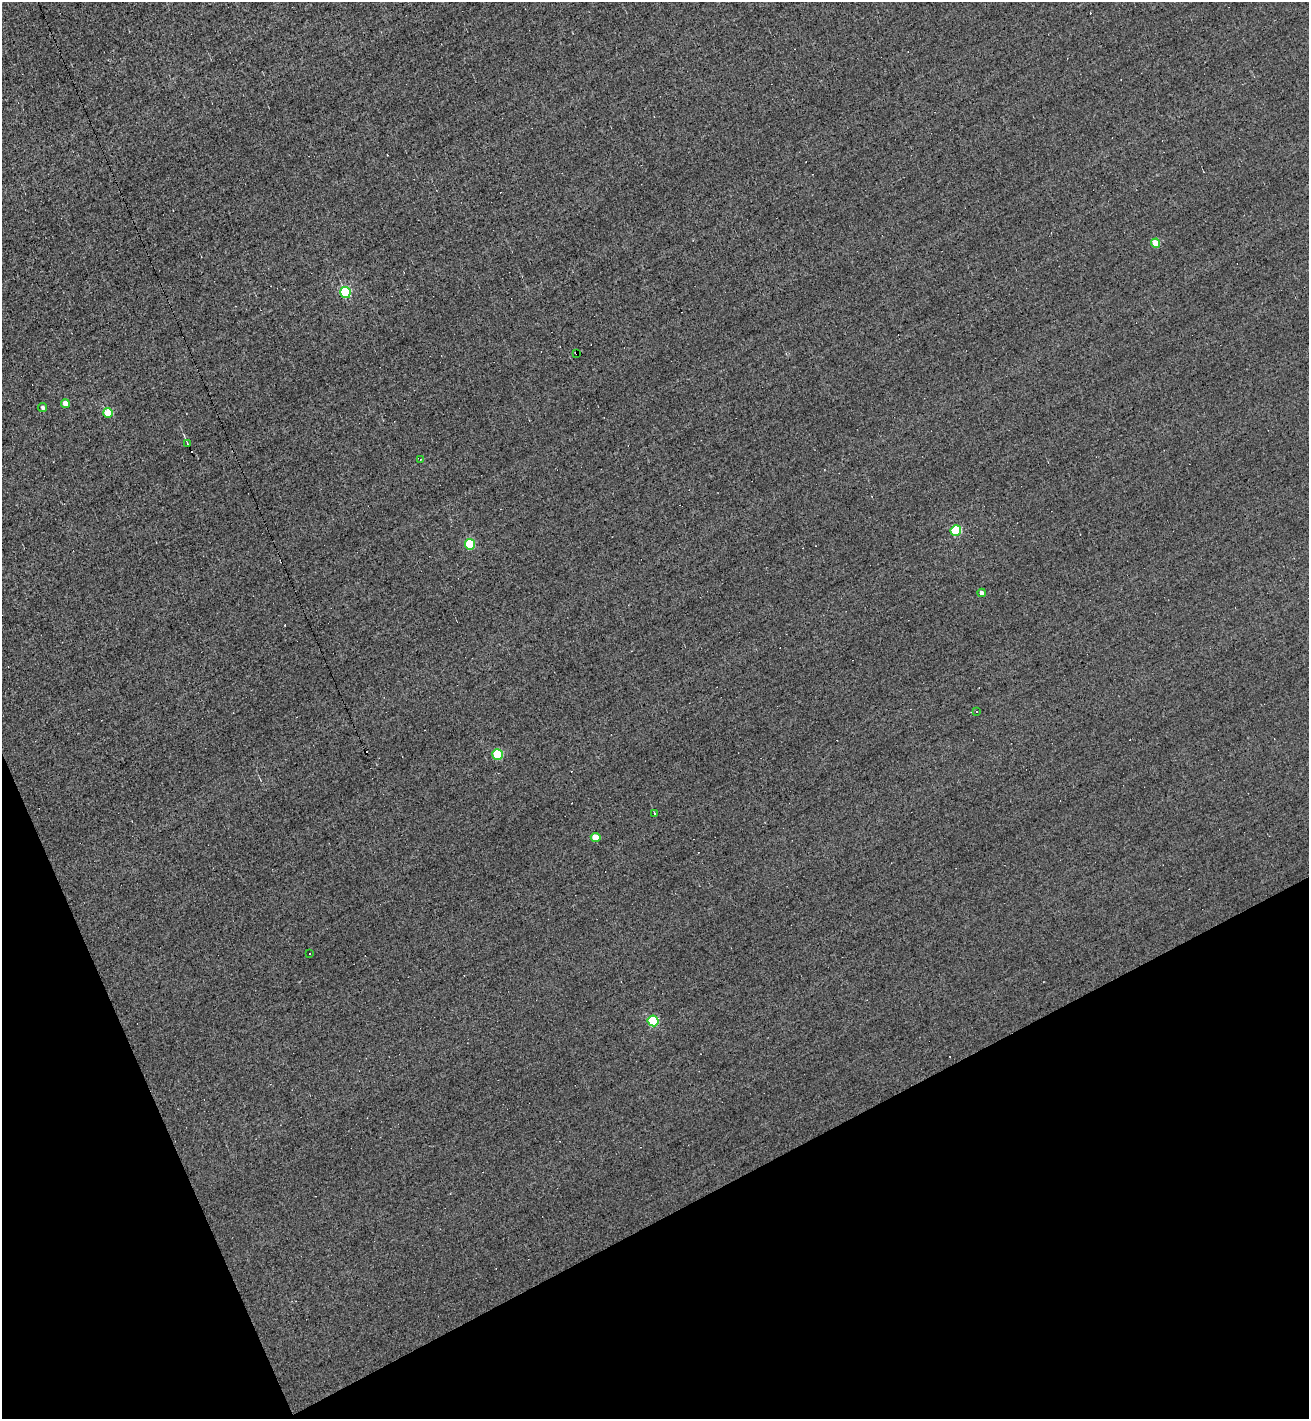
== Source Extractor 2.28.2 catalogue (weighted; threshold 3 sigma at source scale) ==
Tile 14 of 4 x 4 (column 2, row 4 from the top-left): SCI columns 1587-2893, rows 1-1417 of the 5651 x 5667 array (HDU 1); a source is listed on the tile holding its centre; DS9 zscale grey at full resolution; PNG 1311 x 1421 px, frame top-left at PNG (2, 2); each listed source drawn as its Kron ellipse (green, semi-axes under 4 px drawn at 4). Shown black and unused: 20% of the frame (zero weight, under 3 of 5 exposures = <1% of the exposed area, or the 3 px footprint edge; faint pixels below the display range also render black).
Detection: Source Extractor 2.28.2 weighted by HDU 2 'WHT'; one run over the whole footprint, this tile lists its part. Background -0.00605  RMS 0.044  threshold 0.198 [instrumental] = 3 sigma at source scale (4.5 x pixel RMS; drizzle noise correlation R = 1.50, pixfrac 1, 0.05/0.05 arcsec/px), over >= 5 px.
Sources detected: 25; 8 cosmic-ray / hot-pixel residue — neither listed nor drawn; the other 17 listed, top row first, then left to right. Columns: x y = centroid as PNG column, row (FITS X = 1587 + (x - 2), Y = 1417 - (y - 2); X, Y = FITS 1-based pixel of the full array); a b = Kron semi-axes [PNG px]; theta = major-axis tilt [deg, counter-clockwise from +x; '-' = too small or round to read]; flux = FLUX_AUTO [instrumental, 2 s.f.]
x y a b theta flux
1155 243 5 4 - 94
345 293 5 5 - 460
577 353 3 2 - 4.9
65 404 4 4 - 51
43 407 4 4 - 9.8
108 413 5 5 - 130
188 444 3 2 - 3.4
420 459 4 2 - 3.2
956 530 5 5 - 310
470 544 5 5 - 260
981 593 4 4 - 23
977 711 3 3 - 10
497 754 5 5 - 250
655 813 3 3 - 42
596 837 5 4 - 81
309 954 3 3 - 9.3
653 1021 5 5 - 310
Overlapping masked pixels (flux is a lower limit): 1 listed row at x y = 577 353